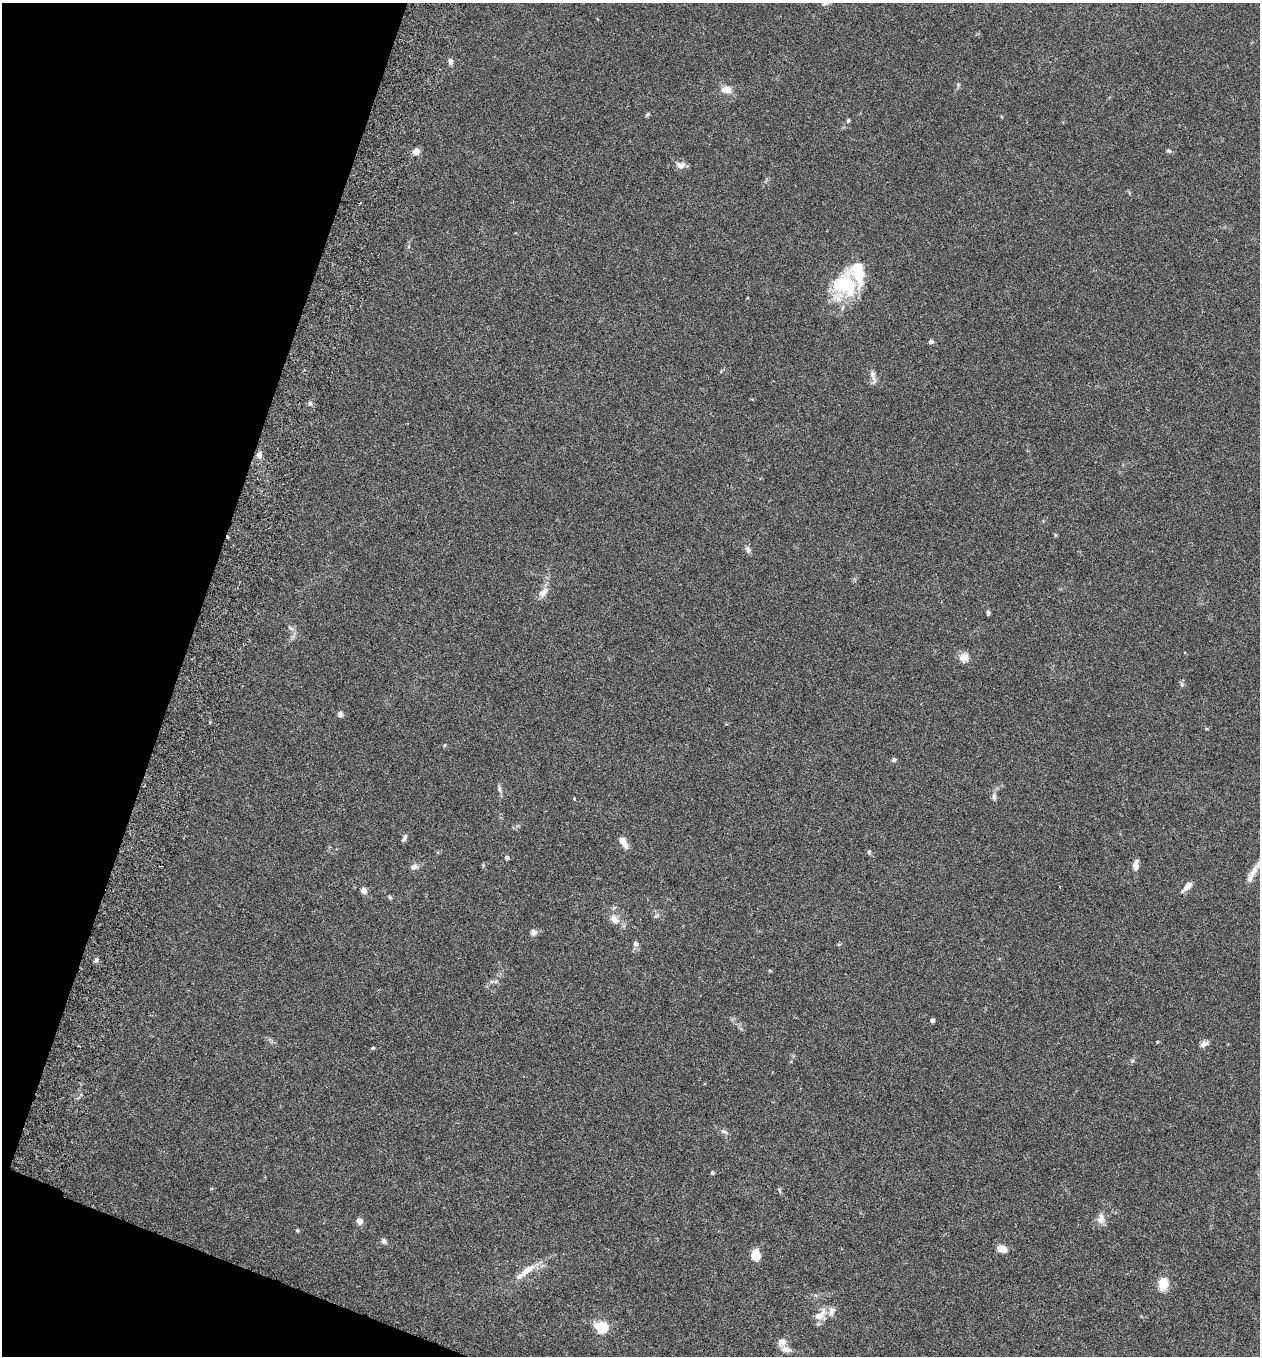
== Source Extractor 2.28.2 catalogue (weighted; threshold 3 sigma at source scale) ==
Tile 9 of 4 x 4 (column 1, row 3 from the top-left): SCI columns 192-1449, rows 1382-2735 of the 5544 x 5467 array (HDU 1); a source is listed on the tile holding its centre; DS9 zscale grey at full resolution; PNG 1262 x 1358 px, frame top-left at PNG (2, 3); no overlay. Shown black and unused: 17% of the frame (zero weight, under 3 of 6 exposures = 3% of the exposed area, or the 3 px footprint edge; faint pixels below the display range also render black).
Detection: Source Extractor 2.28.2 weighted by HDU 2 'WHT'; one run over the whole footprint, this tile lists its part. Background 0.0173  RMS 0.0019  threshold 0.00788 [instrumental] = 3 sigma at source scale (4.09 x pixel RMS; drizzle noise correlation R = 1.36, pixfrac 0.8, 0.05/0.05 arcsec/px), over >= 5 px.
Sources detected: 63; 1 inside a brighter object's white glare — not listed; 4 inside a brighter listed object's ellipse — not listed separately; the other 58 listed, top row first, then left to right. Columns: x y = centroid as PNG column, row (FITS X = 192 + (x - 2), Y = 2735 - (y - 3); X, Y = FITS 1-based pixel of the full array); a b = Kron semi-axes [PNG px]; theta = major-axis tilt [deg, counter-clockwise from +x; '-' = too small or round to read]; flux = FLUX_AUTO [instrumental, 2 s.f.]
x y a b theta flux
451 62 8 5 -84 0.56
726 90 13 9 -5 1.5
647 115 6 4 20 0.23
848 121 5 4 - 0.25
416 151 8 7 - 1.1
1169 151 6 5 - 0.35
680 165 13 9 -11 0.96
844 285 33 28 -2 11
931 341 5 4 - 0.56
873 376 20 6 -78 0.98
310 403 6 5 - 0.36
259 455 8 7 - 0.84
1055 535 5 3 - 0.18
228 537 3 3 - 0.29
748 550 9 6 -69 0.61
543 593 15 9 41 1.2
988 613 6 4 84 0.33
291 628 10 4 -26 0.44
964 657 13 11 22 1.3
1182 684 7 4 -45 0.3
340 714 7 6 - 0.55
445 745 5 3 - 0.18
894 760 5 5 - 0.36
499 789 9 5 -77 0.45
994 796 10 5 -75 0.53
574 799 4 3 - 0.16
404 838 9 4 62 0.45
623 842 13 6 -57 1.5
869 852 5 4 - 0.25
507 858 5 5 - 0.43
1136 865 12 6 81 1.2
414 867 10 7 14 0.73
1252 874 29 7 62 1.7
1187 886 13 6 44 1.3
364 890 7 6 - 0.85
390 897 6 5 - 0.24
615 919 14 10 -37 1.5
533 932 8 7 - 0.63
635 944 7 6 - 0.53
96 960 5 5 - 0.4
770 971 5 3 - 0.17
932 1020 4 4 - 0.49
1157 1042 4 4 - 0.15
1204 1044 12 6 23 0.69
372 1048 3 3 - 0.42
724 1132 10 4 -29 0.46
712 1172 6 4 70 0.22
1101 1218 15 9 83 1.2
359 1221 8 6 -59 0.87
297 1230 5 4 - 0.19
384 1241 8 6 -76 0.48
1002 1249 11 7 -18 1.7
755 1255 9 7 -84 3.1
527 1270 24 9 38 2.4
1163 1284 11 8 84 3.8
820 1315 22 10 39 1.9
602 1327 9 9 - 6.2
782 1342 12 10 36 1
Overlapping masked pixels (flux is a lower limit): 1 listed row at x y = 228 537